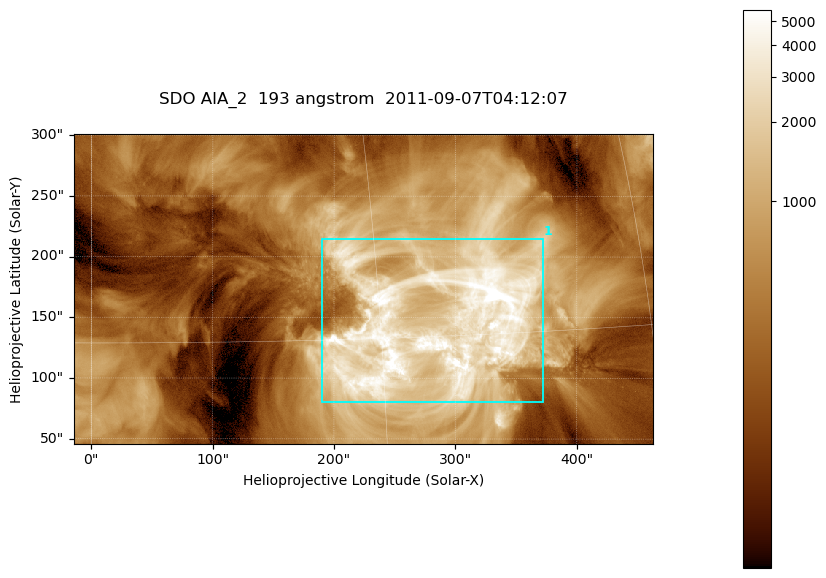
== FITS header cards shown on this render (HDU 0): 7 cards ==
TELESCOP= 'SDO     '           /
INSTRUME= 'AIA_2   '           /
WAVELNTH=                  193 /
WAVEUNIT= 'angstrom'           /
DATE-OBS= '2011-09-07T04:12:07.84' /
CTYPE1  = 'HPLN-TAN'           /
CTYPE2  = 'HPLT-TAN'           /

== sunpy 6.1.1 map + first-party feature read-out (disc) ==
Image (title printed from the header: SDO AIA_2  193 angstrom  2011-09-07T04:12:07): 794 x 424 px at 0.601 arcsec/px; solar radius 952 arcsec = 1585 px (partial field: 4.3% of the solar disc is inside the frame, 100% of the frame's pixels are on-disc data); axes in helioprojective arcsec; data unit not stated in the header (colour bar unlabelled)
Pointing: header CRPIX1/2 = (2043.76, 2047.55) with CRVAL1/2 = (0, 0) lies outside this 794 x 424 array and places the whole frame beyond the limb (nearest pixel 1.29 R_sun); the SolarSoft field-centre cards XCEN/YCEN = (224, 173.5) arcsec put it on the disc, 1760 arcsec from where CRPIX/CRVAL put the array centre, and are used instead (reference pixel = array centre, CRVAL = XCEN/YCEN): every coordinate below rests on XCEN/YCEN
Orientation: roll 0.0563 deg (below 1 deg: not rotated)
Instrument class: DISC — disc imager (sunpy class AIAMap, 193 A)
Bright regions (active regions / flare kernels): reference = the on-disc median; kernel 7 px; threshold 5 sigma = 1782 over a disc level ~432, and >= 1.15x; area >= 336 px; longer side >= 5 px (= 3 arcsec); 1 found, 1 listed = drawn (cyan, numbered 1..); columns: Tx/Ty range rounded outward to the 2 arcsec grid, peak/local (2 s.f.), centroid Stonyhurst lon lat
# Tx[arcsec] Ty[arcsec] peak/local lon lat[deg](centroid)
1 190..372 80..216 17 +18 +16